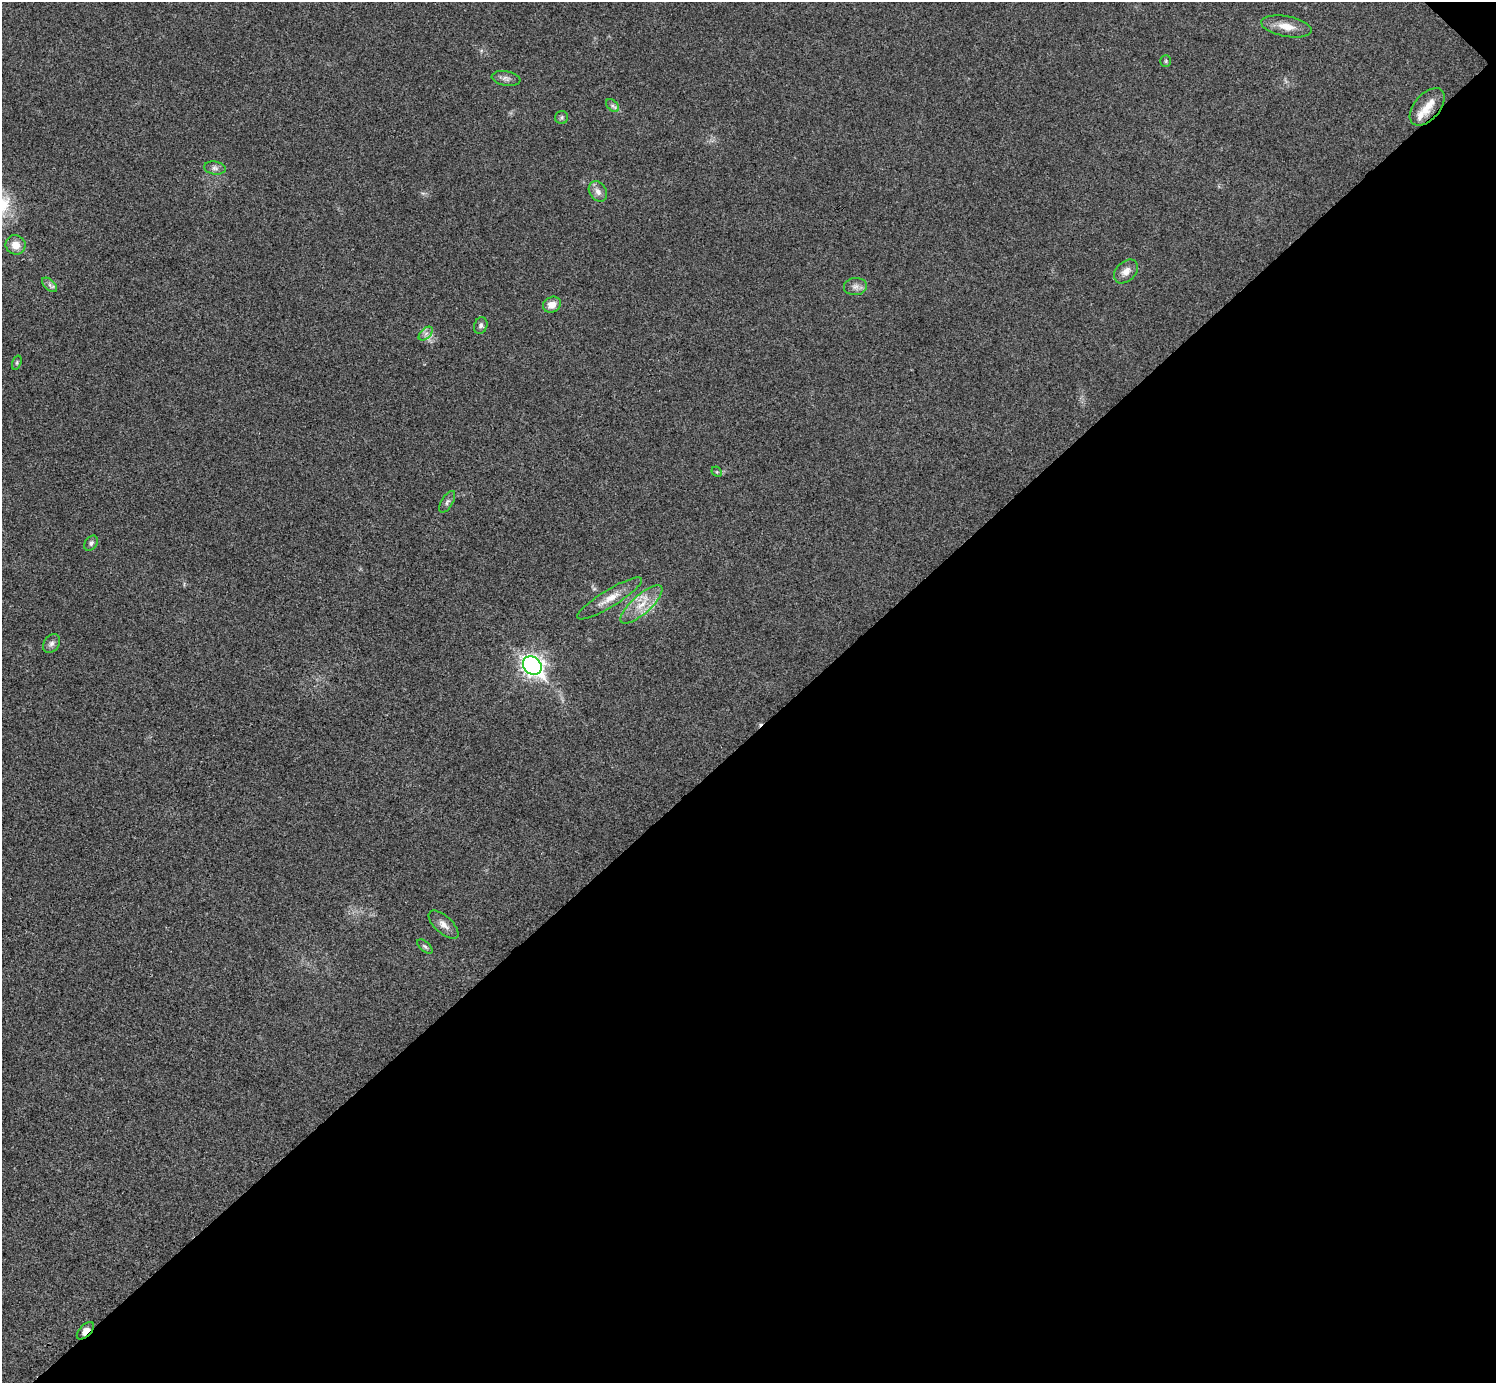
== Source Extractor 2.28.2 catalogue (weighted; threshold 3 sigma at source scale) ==
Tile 12 of 4 x 4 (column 4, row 3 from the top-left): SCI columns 4487-5980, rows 1682-3062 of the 5983 x 5983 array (HDU 1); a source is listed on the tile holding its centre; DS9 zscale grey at full resolution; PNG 1498 x 1385 px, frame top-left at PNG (2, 2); each listed source drawn as its Kron ellipse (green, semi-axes under 4 px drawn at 4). Shown black and unused: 47% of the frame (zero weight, under 3 of 4 exposures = <1% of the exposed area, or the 3 px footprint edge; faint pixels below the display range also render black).
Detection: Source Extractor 2.28.2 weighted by HDU 2 'WHT'; one run over the whole footprint, this tile lists its part. Background 0.0222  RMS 0.0054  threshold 0.0242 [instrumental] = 3 sigma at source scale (4.5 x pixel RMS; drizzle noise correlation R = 1.50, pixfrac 1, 0.05/0.05 arcsec/px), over >= 5 px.
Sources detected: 29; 1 cosmic-ray / hot-pixel residue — neither listed nor drawn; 2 inside a brighter listed object's ellipse — not listed separately; the other 26 listed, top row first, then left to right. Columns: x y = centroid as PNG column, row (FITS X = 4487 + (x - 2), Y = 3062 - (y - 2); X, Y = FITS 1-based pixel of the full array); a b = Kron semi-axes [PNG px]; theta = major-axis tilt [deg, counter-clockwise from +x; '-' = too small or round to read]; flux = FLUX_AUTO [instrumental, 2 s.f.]
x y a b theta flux
1286 26 25 10 -11 7.8
1166 61 6 5 - 0.85
506 78 14 7 -9 2.5
612 106 7 5 -44 1.5
1427 107 22 12 49 7.4
562 117 6 6 - 1.1
215 168 11 6 -8 2.1
598 191 11 8 -57 3.2
16 245 10 9 - 5.8
1126 271 14 9 44 4.3
50 285 9 5 -42 1.6
855 286 11 8 5 2.9
552 305 9 7 26 5.1
481 326 8 6 69 1.7
426 334 8 5 44 1.9
17 363 7 4 72 0.87
717 472 6 4 -45 0.72
447 502 12 5 59 1.8
91 543 8 6 54 1.4
610 598 38 8 31 8.2
641 604 27 9 42 10
51 644 10 7 52 2.2
532 666 10 8 -44 280
444 925 18 8 -43 4
425 946 9 5 -41 1.2
85 1331 11 6 46 3.8
Overlapping masked pixels (flux is a lower limit): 1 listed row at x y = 85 1331